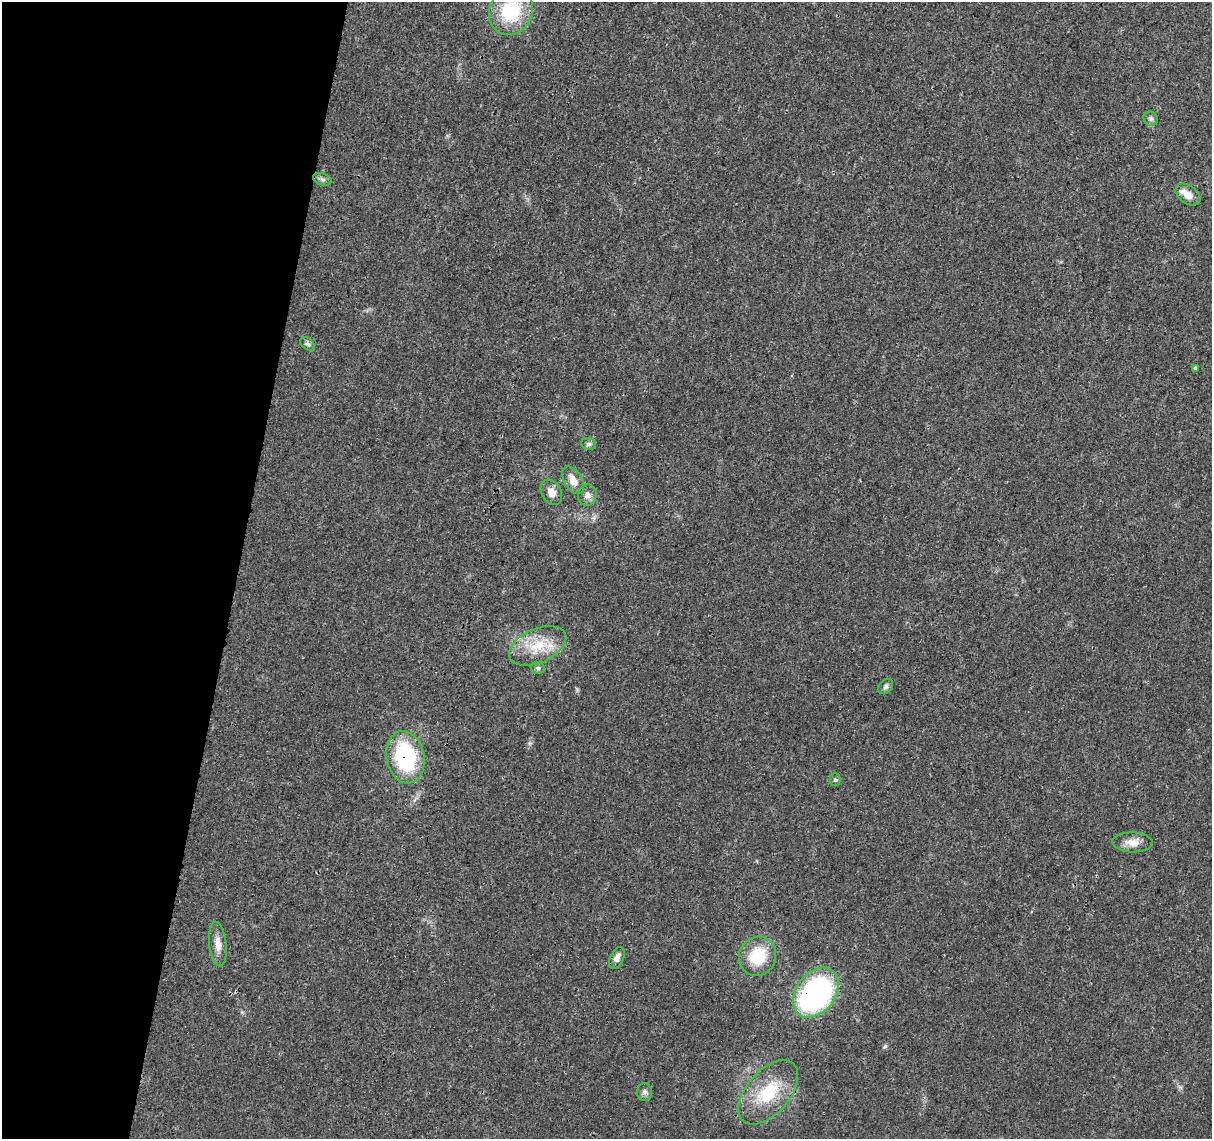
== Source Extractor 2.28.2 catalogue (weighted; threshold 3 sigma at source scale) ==
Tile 9 of 4 x 4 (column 1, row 3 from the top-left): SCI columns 6-1215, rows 1363-2499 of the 4856 x 5063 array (HDU 1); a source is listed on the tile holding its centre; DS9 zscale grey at full resolution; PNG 1214 x 1141 px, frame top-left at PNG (2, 2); each listed source drawn as its Kron ellipse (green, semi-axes under 4 px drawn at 4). Shown black and unused: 20% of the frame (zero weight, under 3 of 4 exposures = <1% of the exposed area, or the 3 px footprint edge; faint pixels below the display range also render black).
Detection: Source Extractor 2.28.2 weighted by HDU 2 'WHT'; one run over the whole footprint, this tile lists its part. Background 0.0252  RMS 0.0024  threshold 0.011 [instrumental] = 3 sigma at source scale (4.5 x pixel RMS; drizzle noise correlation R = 1.50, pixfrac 1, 0.0396/0.0396 arcsec/px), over >= 5 px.
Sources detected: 23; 1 inside a brighter listed object's ellipse — not listed separately; the other 22 listed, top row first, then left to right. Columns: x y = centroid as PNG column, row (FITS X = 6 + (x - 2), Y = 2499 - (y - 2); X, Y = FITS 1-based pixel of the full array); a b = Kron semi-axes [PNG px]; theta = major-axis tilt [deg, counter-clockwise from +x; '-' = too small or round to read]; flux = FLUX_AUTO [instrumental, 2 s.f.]
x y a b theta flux
511 11 24 21 62 16
1151 119 7 6 - 0.67
322 179 9 6 -18 0.74
1188 194 14 9 -36 2.3
307 344 8 5 -39 0.62
1195 368 3 3 - 0.63
589 444 8 5 -15 0.64
573 480 15 8 -59 2.5
551 492 13 9 -59 2.2
587 495 10 9 - 1.4
538 646 30 17 24 8.1
538 668 7 5 -13 0.56
886 686 9 6 45 0.66
405 757 26 19 -78 23
835 780 6 5 - 0.42
1132 842 20 10 -1 2.6
218 944 22 8 -84 2.5
758 956 20 18 63 9.9
617 958 11 6 63 1.2
816 993 28 19 53 56
645 1092 8 7 - 0.86
768 1092 38 21 49 12
Overlapping masked pixels (flux is a lower limit): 2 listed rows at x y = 405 757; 816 993
Isophote crosses this tile's border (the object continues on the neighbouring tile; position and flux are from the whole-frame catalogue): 1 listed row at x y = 511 11